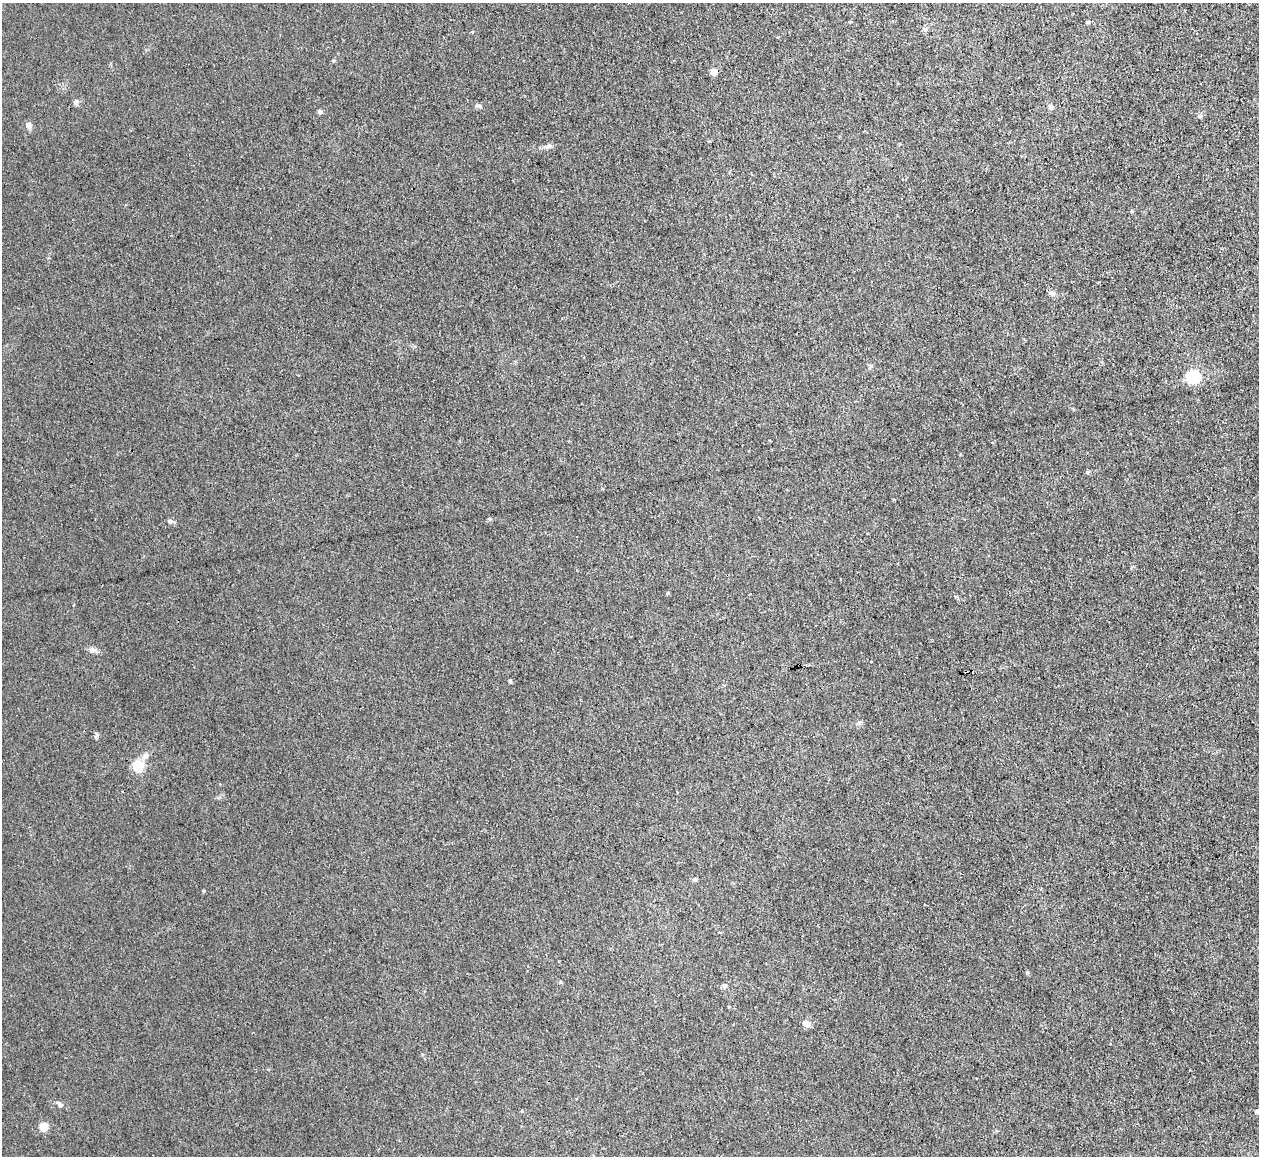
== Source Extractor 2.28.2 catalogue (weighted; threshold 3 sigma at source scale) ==
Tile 10 of 4 x 4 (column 2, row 3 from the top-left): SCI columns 1259-2515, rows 1290-2443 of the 5030 x 5006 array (HDU 1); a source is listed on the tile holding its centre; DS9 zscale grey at full resolution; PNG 1261 x 1158 px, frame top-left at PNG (2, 3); no overlay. Shown black and unused: <1% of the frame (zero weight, under 3 of 4 exposures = <1% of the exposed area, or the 3 px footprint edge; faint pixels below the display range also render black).
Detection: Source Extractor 2.28.2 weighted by HDU 2 'WHT'; one run over the whole footprint, this tile lists its part. Background 0.0222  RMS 0.0058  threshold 0.0259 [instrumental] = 3 sigma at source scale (4.5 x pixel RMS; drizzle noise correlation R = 1.50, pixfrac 1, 0.05/0.05 arcsec/px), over >= 5 px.
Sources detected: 31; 1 cosmic-ray / hot-pixel residue — not listed; the other 30 listed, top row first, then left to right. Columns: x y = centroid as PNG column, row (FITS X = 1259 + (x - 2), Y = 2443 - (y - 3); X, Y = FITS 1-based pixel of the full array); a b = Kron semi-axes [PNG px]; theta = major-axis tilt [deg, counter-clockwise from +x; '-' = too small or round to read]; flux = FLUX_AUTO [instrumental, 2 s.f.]
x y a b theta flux
1087 22 6 4 0 0.65
925 29 8 6 -16 1.3
713 72 5 5 - 12
76 102 7 6 - 1.6
1050 107 6 6 - 2.3
320 112 4 4 - 2.4
1200 116 6 4 90 0.96
28 125 7 6 - 3.1
548 146 11 4 11 1.7
1132 211 4 4 - 0.63
1052 293 8 7 - 2.1
870 366 6 4 -88 0.99
1192 377 6 5 - 100
1087 472 4 4 - 1.3
170 521 7 6 - 1.5
668 593 4 4 - 0.67
92 650 14 6 -10 2.3
510 681 4 3 - 1.1
859 723 7 5 45 1.2
97 735 9 4 72 1.1
145 756 12 7 43 2.8
138 766 5 5 - 67
695 879 5 5 - 1.3
203 891 5 3 - 0.65
1027 972 6 4 -71 0.7
560 982 5 3 - 0.61
725 985 6 6 - 1.4
806 1024 8 6 -38 3.9
59 1104 9 5 -46 1.7
44 1127 5 5 - 24
Unlisted compact peaks at least as high as the median listed source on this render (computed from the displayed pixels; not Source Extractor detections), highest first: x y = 480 106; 489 519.